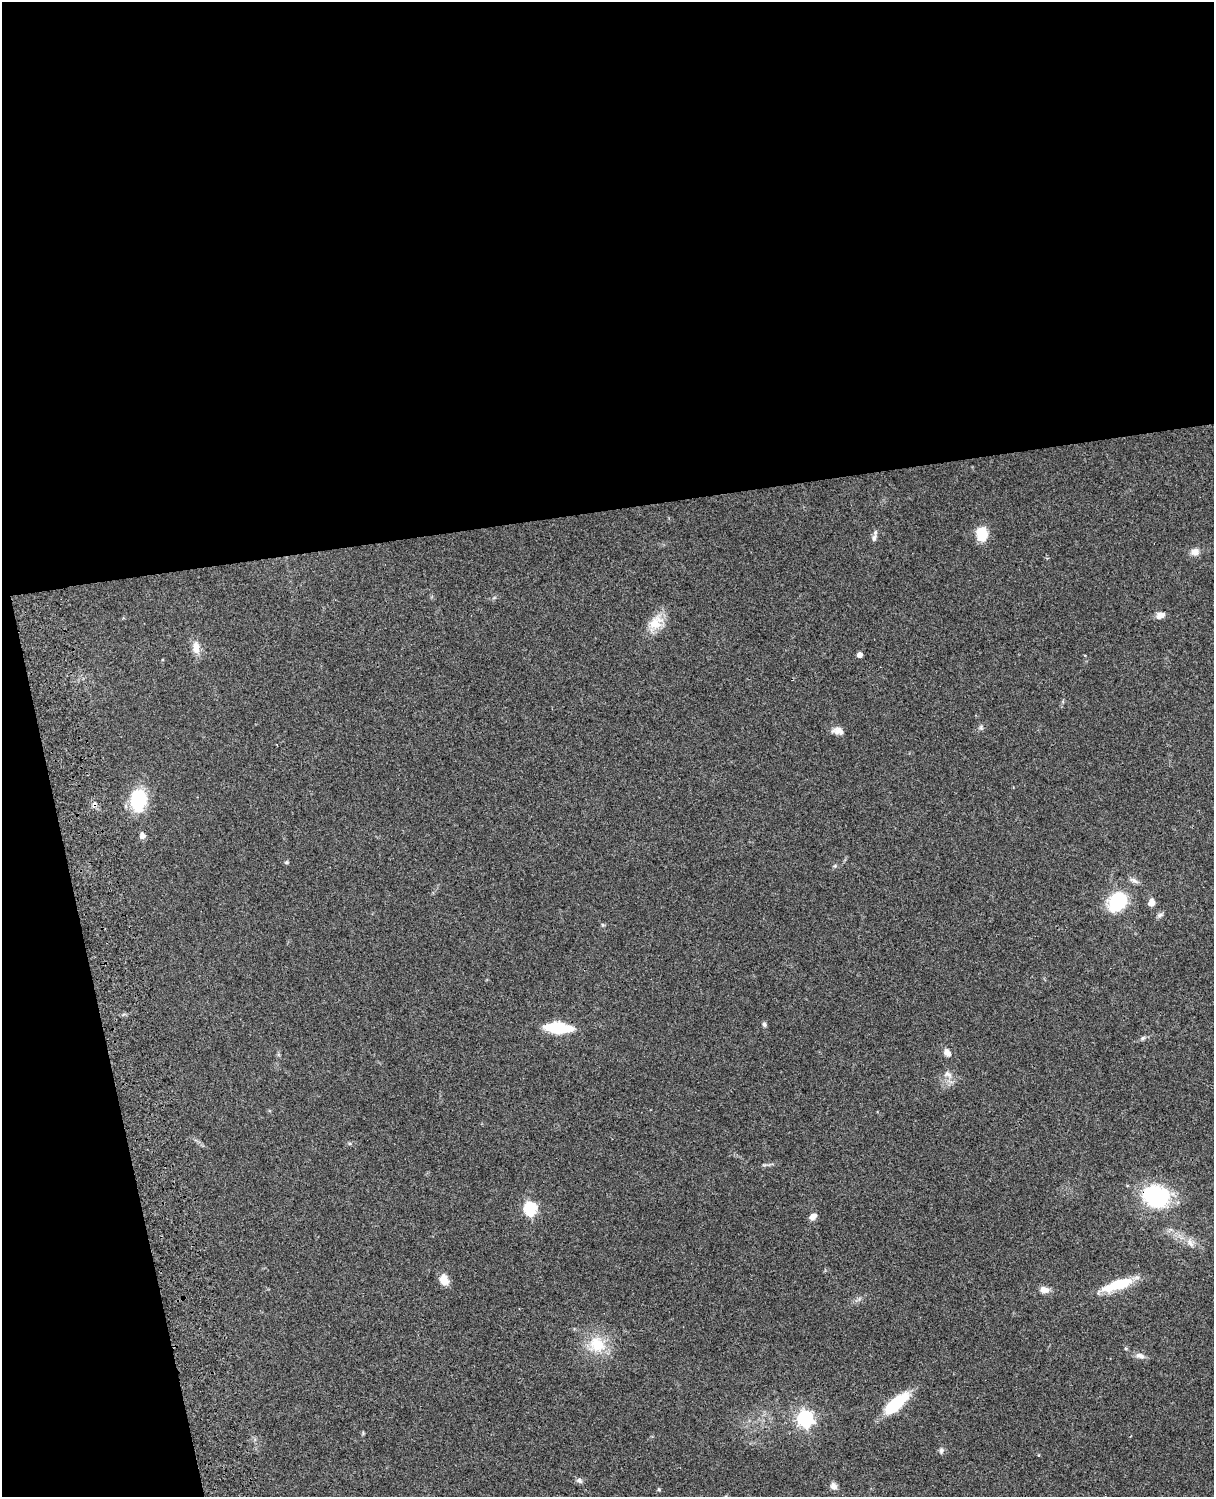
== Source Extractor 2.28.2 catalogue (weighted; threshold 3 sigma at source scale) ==
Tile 1 of 4 x 3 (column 1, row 1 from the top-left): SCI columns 121-1332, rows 3272-4766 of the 5088 x 4934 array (HDU 1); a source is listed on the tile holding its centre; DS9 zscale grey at full resolution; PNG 1216 x 1499 px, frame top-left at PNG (2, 2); no overlay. Shown black and unused: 39% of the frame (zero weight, under 3 of 4 exposures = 6% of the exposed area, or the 3 px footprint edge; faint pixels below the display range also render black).
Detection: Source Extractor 2.28.2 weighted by HDU 2 'WHT'; one run over the whole footprint, this tile lists its part. Background 0.0873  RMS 0.0063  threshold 0.0284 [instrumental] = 3 sigma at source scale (4.5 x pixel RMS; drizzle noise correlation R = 1.50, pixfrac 1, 0.05/0.05 arcsec/px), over >= 5 px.
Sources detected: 38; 1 cosmic-ray / hot-pixel residue — not listed; the other 37 listed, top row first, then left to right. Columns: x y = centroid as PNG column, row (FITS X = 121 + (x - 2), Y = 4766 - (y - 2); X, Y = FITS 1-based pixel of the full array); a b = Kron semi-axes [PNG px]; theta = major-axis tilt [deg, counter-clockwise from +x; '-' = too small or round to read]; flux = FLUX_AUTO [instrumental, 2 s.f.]
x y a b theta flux
982 534 12 9 -84 18
874 538 11 6 69 2.1
1195 552 11 9 5 4
1160 615 9 6 14 4.3
656 623 22 15 38 11
196 648 19 9 -85 5.7
859 655 4 4 - 3.8
981 727 7 4 72 1.1
838 731 15 9 -12 3.9
138 800 20 14 85 34
142 835 8 7 - 2.5
286 862 6 4 2 0.86
835 866 6 3 -73 0.74
1135 881 12 5 -36 2.3
1118 901 17 13 54 44
1151 903 7 6 - 4
1160 915 9 5 16 1.6
764 1024 6 5 - 1.2
558 1028 20 8 -4 40
1143 1038 6 5 - 1.1
947 1053 11 7 -54 3.5
948 1074 12 8 -23 3.5
1156 1196 28 22 -15 57
530 1209 6 6 - 74
813 1217 9 6 32 3.5
1190 1243 14 7 -54 3.8
444 1280 14 10 -69 5.5
1118 1285 35 10 18 23
1044 1290 11 7 -7 4.6
597 1344 25 22 -41 20
1140 1356 11 7 -15 3.2
896 1404 28 11 41 29
805 1419 7 6 - 200
941 1451 8 6 82 1.7
579 1481 8 6 -18 1.8
834 1486 9 7 -54 2.8
659 1489 5 4 - 0.73
Overlapping masked pixels (flux is a lower limit): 1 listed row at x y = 1156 1196